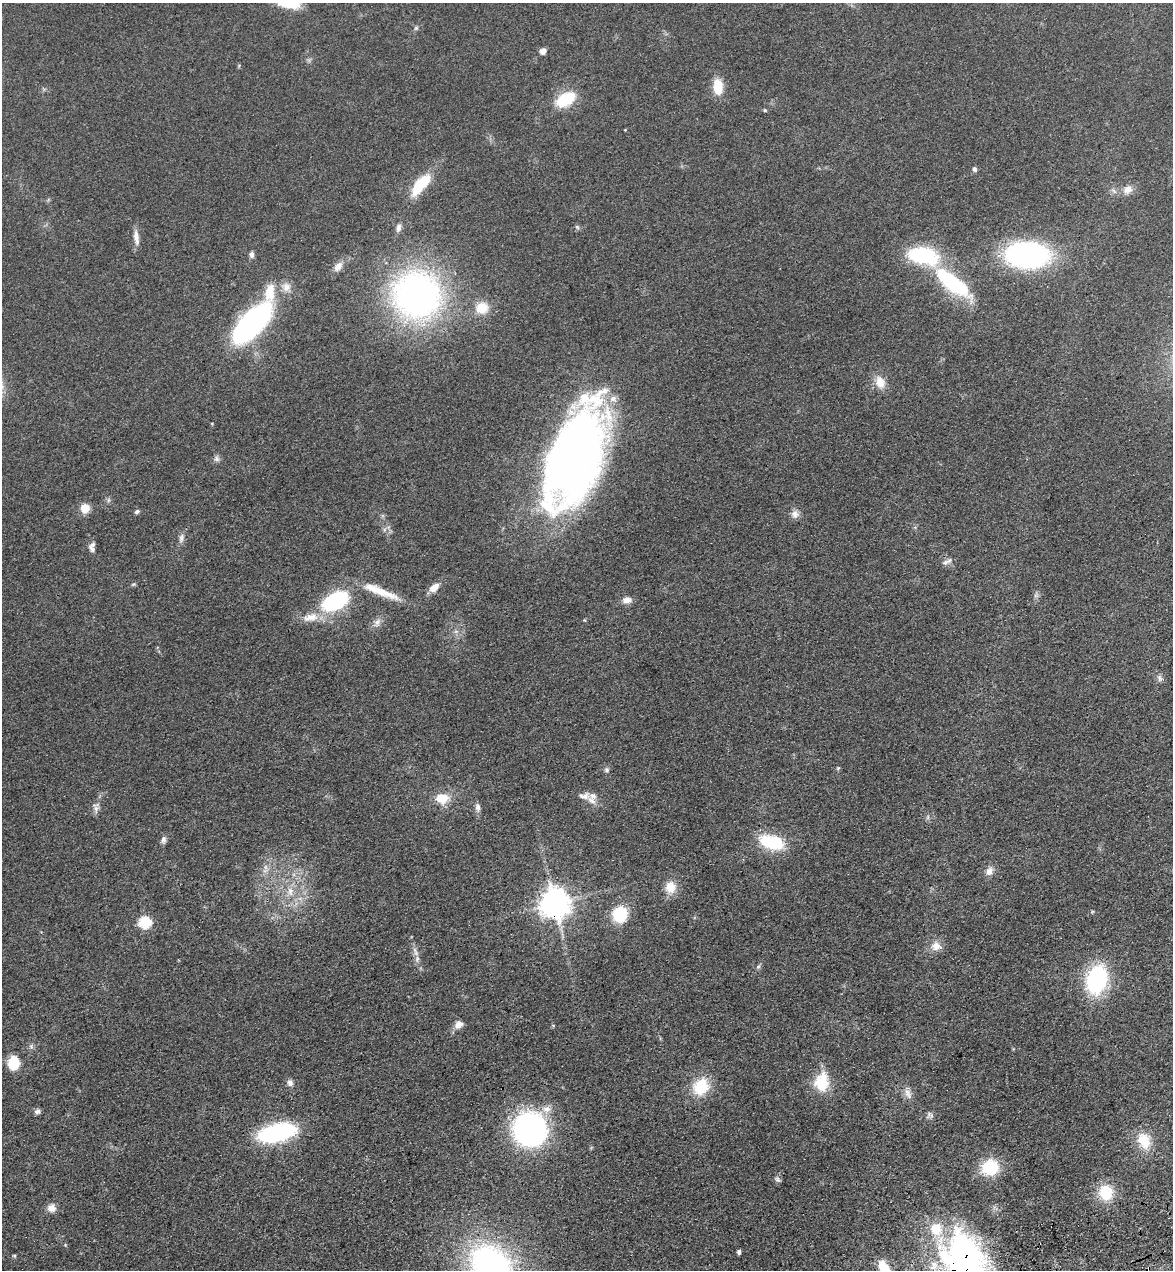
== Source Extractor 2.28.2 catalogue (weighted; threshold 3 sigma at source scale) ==
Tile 6 of 4 x 4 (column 2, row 2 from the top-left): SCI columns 1355-2525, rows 2651-3918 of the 5166 x 5303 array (HDU 1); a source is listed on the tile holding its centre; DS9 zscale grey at full resolution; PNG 1175 x 1272 px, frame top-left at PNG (2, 3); no overlay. Shown black and unused: <1% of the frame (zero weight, under 3 of 4 exposures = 6% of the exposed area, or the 3 px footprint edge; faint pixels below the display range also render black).
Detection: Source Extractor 2.28.2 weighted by HDU 2 'WHT'; one run over the whole footprint, this tile lists its part. Background 0.0693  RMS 0.0071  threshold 0.0318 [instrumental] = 3 sigma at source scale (4.5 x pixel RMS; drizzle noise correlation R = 1.50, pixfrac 1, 0.05/0.05 arcsec/px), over >= 5 px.
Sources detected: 85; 5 inside a brighter listed object's ellipse — not listed separately; the other 80 listed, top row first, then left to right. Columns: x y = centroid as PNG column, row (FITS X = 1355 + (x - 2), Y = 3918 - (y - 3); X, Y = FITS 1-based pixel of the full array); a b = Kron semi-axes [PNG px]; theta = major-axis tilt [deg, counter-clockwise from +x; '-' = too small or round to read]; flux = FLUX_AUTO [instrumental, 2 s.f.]
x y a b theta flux
416 28 6 5 - 1.2
543 51 6 5 - 4.6
718 87 17 10 -84 16
565 99 19 11 30 31
765 110 5 4 - 0.91
625 130 3 3 - 0.52
975 169 7 6 - 1.6
420 185 29 11 50 27
1128 189 12 10 28 5.6
577 227 7 4 -45 1.2
398 228 10 6 76 3.1
136 237 21 6 -83 5.6
252 255 7 5 -84 2.6
922 255 30 16 -11 66
1027 255 30 18 -3 210
338 267 14 9 49 5.5
952 283 47 16 -39 61
286 287 13 11 87 6.1
269 292 24 12 84 16
417 295 43 42 - 290
482 308 16 15 - 14
252 323 38 17 46 190
880 382 18 12 -66 9.2
575 456 102 46 69 530
216 458 7 7 - 2.2
85 508 9 8 - 10
137 511 6 5 - 1.5
795 514 11 10 - 4.1
181 538 13 6 73 3.2
91 549 13 7 -59 3.3
945 562 9 6 20 2.6
133 584 7 4 19 1
434 588 11 7 41 7.4
380 591 51 9 -22 19
627 600 12 8 4 4.8
335 601 24 14 28 69
310 617 25 11 13 11
377 623 13 8 58 4.1
1160 678 10 6 -78 2.3
838 768 6 3 44 0.88
607 770 6 6 - 1.5
442 798 15 12 -1 13
592 800 14 8 -44 5
478 807 11 6 -85 3.1
96 808 16 6 -89 3.5
163 840 10 7 83 2.5
772 842 22 12 -16 44
265 867 10 5 -81 2.6
989 871 12 8 63 4.6
670 887 15 13 80 11
290 891 13 8 -87 6.8
555 902 9 9 - 1200
620 914 15 14 - 30
145 922 6 6 - 73
936 946 14 12 6 6.9
415 952 16 6 -69 4.3
758 966 7 4 45 1.3
1097 979 22 15 73 98
458 1024 11 9 29 4.6
553 1025 5 3 - 0.64
13 1063 10 9 - 25
290 1082 8 7 - 3.1
822 1082 22 16 82 23
701 1086 20 17 57 25
908 1093 17 8 -66 4.8
547 1109 13 9 8 6.1
38 1111 8 6 22 2.3
930 1115 10 7 -18 2.3
530 1129 27 25 -54 190
276 1132 25 11 13 140
1144 1141 20 15 -69 18
990 1167 21 18 28 26
777 1179 9 6 -57 1.9
1106 1192 18 16 -83 21
51 1208 10 10 - 5.3
739 1252 4 4 - 2.3
14 1256 5 4 - 0.85
964 1259 80 49 -68 240
491 1265 37 29 -38 220
884 1267 16 10 -59 18
Overlapping masked pixels (flux is a lower limit): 3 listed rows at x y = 380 591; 555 902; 964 1259
Isophote crosses this tile's border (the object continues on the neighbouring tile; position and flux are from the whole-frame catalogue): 3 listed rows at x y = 964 1259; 491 1265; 884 1267